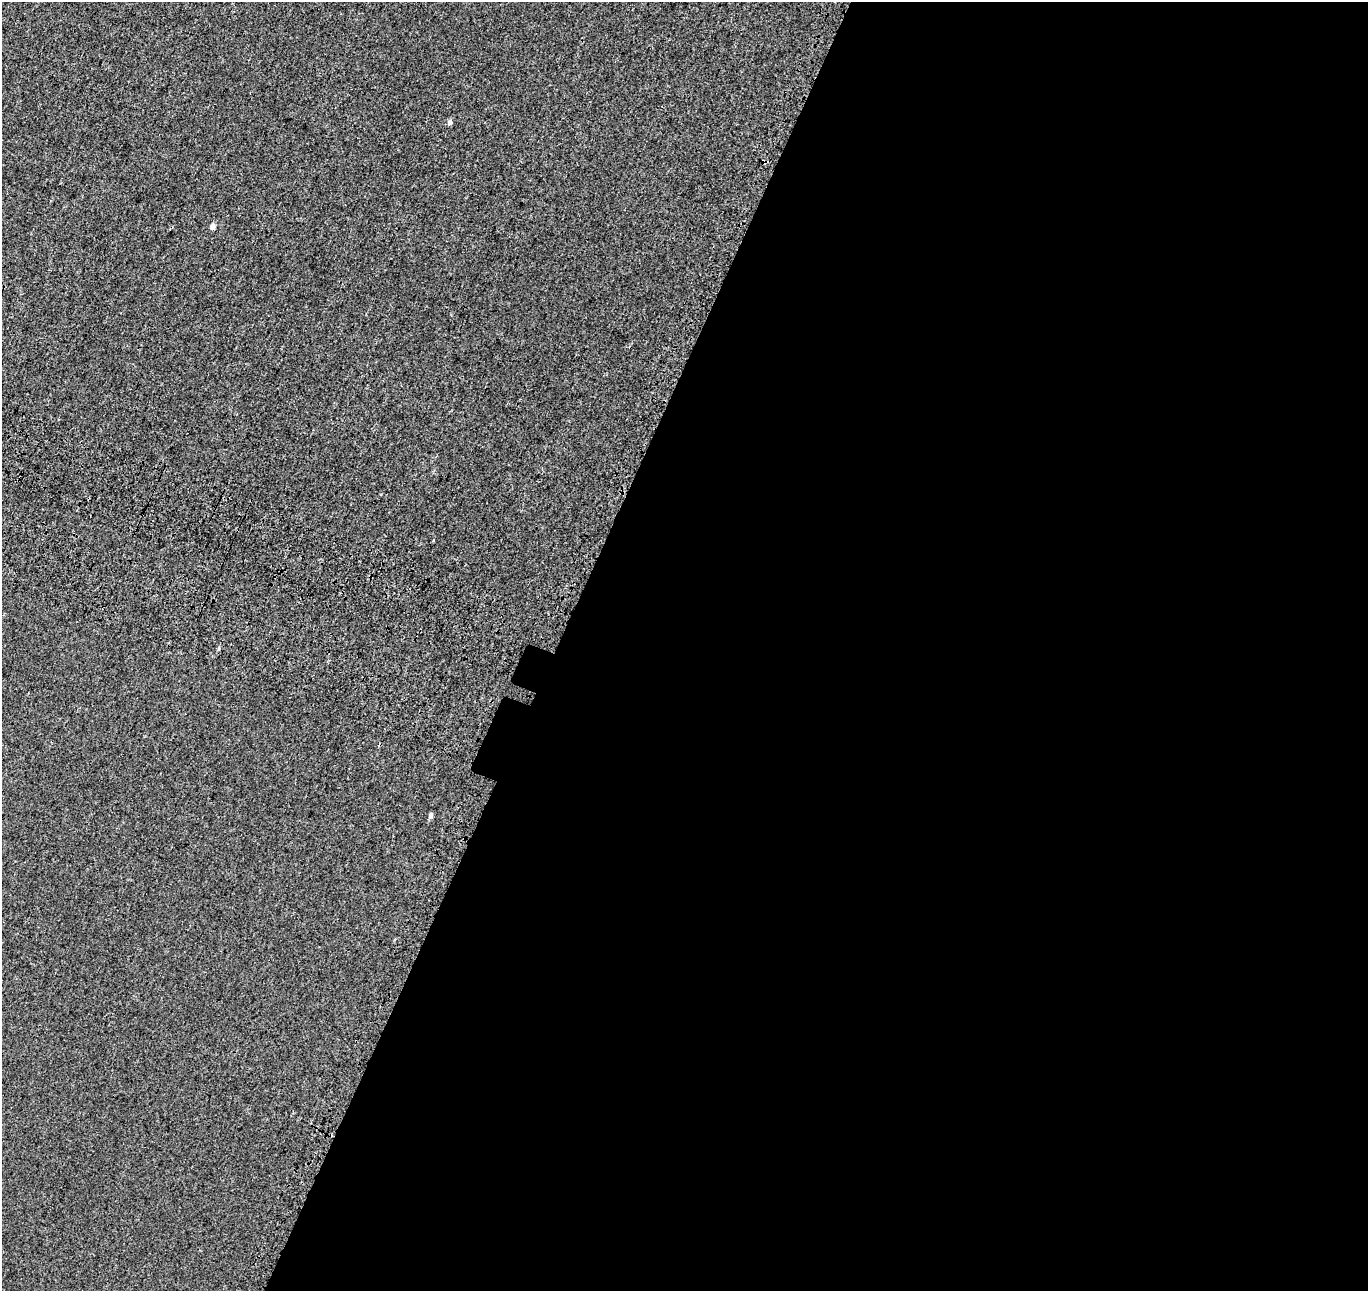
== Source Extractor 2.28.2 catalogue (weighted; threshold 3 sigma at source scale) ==
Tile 12 of 4 x 4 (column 4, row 3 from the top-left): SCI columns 4233-5598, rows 1617-2905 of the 5742 x 5874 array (HDU 1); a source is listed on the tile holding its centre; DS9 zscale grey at full resolution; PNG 1370 x 1293 px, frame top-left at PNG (2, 2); no overlay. Shown black and unused: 60% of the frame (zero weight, under 3 of 4 exposures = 9% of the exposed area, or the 3 px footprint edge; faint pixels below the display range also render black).
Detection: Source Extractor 2.28.2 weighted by HDU 2 'WHT'; one run over the whole footprint, this tile lists its part. Background 0.001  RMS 0.0029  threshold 0.0131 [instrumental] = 3 sigma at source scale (4.5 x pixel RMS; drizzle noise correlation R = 1.50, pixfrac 1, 0.0396/0.0396 arcsec/px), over >= 5 px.
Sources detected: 4; all 4 listed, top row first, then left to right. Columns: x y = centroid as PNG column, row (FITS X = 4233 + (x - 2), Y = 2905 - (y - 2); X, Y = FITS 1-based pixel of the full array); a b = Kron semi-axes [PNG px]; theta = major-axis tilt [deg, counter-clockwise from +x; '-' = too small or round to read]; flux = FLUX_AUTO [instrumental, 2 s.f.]
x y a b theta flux
450 122 5 5 - 0.9
212 226 5 5 - 1.6
219 649 7 3 82 0.4
431 816 5 4 - 0.91